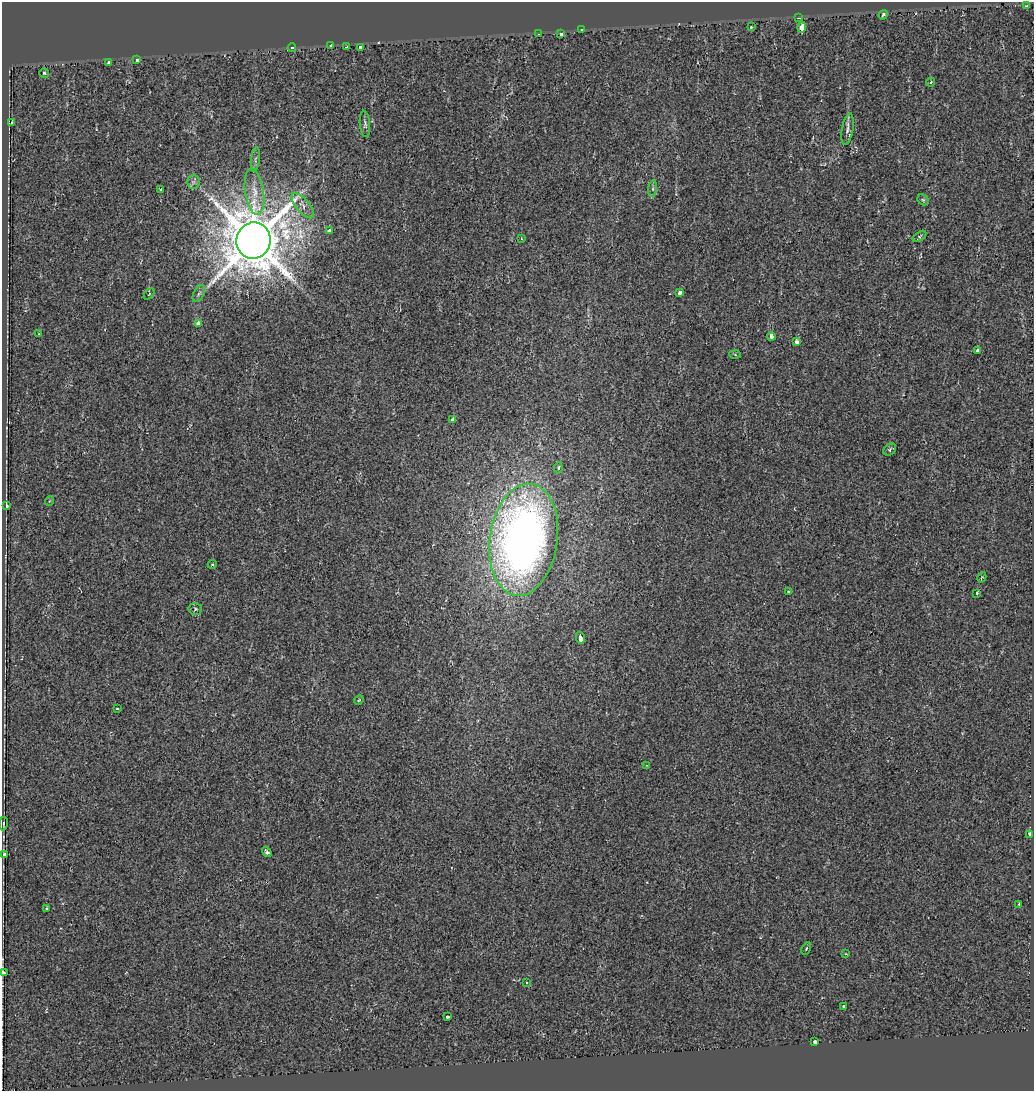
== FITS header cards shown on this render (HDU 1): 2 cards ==
NAXIS1  =                 1032
NAXIS2  =                 1089

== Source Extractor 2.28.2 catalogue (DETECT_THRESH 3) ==
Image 1032 x 1089 px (HDU 1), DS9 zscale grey, 1 PNG px = 1 image px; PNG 1036 x 1093 px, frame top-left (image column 1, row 1089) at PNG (2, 2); each listed source drawn as its Kron ellipse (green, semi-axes under 4 px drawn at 4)
Background -0.00785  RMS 0.0079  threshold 0.0236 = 3 sigma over >= 5 px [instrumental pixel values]
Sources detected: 67; all 67 listed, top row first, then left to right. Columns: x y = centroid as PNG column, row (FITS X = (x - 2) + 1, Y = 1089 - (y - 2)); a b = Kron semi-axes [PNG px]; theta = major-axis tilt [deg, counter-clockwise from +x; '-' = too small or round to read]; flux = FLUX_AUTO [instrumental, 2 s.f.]
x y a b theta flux
1026 6 3 3 - 0.82
883 15 5 4 - 1.1
799 18 3 2 - 0.8
751 27 3 3 - 0.44
802 27 5 3 - 26
582 30 3 3 - 0.77
539 34 3 2 - 0.63
561 34 4 3 - 17
330 46 3 3 - 1.3
347 47 3 3 - 120
361 47 3 3 - 39
292 48 4 3 - 1.7
137 60 3 3 - 15
109 63 3 3 - 1.7
44 73 5 4 - 0.91
931 82 4 3 - 0.65
11 123 3 3 - 1.9
365 124 13 5 -85 1.6
847 129 16 5 80 2.6
255 159 12 4 84 1.6
193 182 7 6 - 1.6
160 189 3 3 - 2.4
653 189 8 4 83 0.98
254 192 23 9 -81 8
923 200 6 5 - 0.88
303 206 16 6 -50 3.3
329 231 4 3 - 2.8
920 236 8 3 36 0.86
521 239 3 3 - 0.61
253 241 18 17 - 3000
199 293 9 5 62 1.5
680 293 4 4 - 2.9
149 294 6 4 46 0.52
198 324 4 3 - 6.6
39 334 3 3 - 0.47
771 336 4 3 - 3.4
797 342 4 3 - 4.4
978 351 4 3 - 6.2
735 354 5 4 - 0.56
453 420 4 3 - 4.2
890 450 7 5 45 1.2
558 468 5 4 - 0.9
49 501 5 3 - 0.52
6 506 3 3 - 6.9
524 540 56 34 82 350
212 564 4 4 - 0.61
982 577 5 3 - 0.52
789 592 3 3 - 1.4
977 593 4 3 - 3.3
195 609 7 6 - 1
580 638 6 3 -78 8.2
359 700 5 3 - 0.53
117 709 3 2 - 0.75
647 765 3 3 - 0.39
3 824 7 2 82 0.44
1030 834 3 3 - 15
267 852 5 3 - 1.2
5 855 4 3 - 1.9
1019 904 3 3 - 0.45
47 908 3 3 - 1.4
806 949 6 3 63 0.7
846 954 4 2 - 0.37
3 973 4 3 - 11
526 983 3 3 - 12
844 1006 4 3 - 1.1
447 1017 3 3 - 1.5
815 1042 4 3 - 2.2
At the frame edge (FLAGS 8, measured only in part): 1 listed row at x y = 3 973